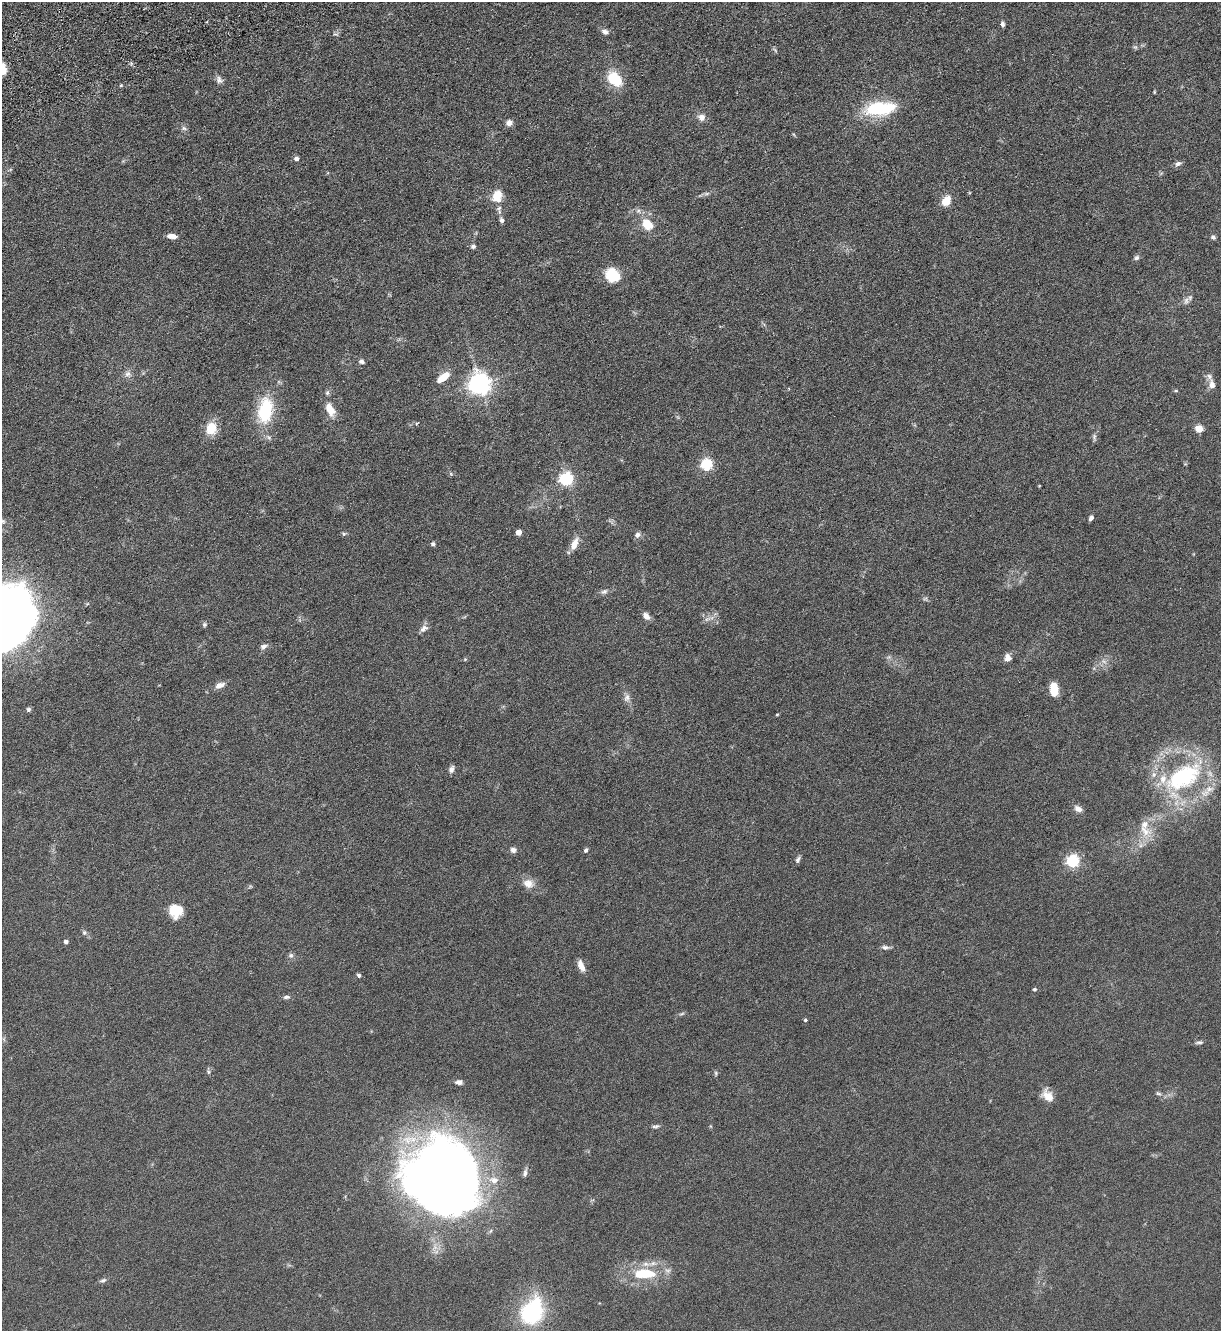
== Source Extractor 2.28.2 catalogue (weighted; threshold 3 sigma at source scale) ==
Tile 11 of 4 x 4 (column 3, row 3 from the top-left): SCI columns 2617-3835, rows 1410-2738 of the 5361 x 5481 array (HDU 1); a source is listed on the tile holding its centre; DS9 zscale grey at full resolution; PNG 1223 x 1333 px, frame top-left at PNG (2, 2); no overlay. Shown black and unused: <1% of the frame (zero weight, under 3 of 6 exposures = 3% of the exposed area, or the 3 px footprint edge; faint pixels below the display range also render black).
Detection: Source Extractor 2.28.2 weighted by HDU 2 'WHT'; one run over the whole footprint, this tile lists its part. Background 0.0665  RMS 0.0058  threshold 0.0236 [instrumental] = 3 sigma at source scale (4.09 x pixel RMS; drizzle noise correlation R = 1.36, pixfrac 0.8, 0.05/0.05 arcsec/px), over >= 5 px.
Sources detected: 110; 4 too faint to see at this stretch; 2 inside a brighter object's white glare — not listed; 9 inside a brighter listed object's ellipse — not listed separately; the other 95 listed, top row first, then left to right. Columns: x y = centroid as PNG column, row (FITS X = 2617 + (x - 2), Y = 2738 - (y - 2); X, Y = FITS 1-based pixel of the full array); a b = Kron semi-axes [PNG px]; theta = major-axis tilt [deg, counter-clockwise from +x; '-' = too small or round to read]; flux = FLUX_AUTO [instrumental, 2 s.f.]
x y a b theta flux
1002 24 7 5 -74 1.3
605 32 9 6 -23 2.1
335 34 10 3 -18 0.77
1135 47 7 5 -42 0.92
3 72 14 8 26 4.9
615 79 12 8 -44 27
219 80 11 8 -52 2.2
121 85 5 3 - 0.57
1154 92 4 3 - 0.51
879 109 30 13 6 36
702 117 9 8 - 3.3
509 123 7 6 - 3
184 128 8 5 -30 1.3
296 159 5 5 - 2.1
1178 164 9 6 23 1.7
706 193 9 4 8 1.2
497 196 14 11 74 8.8
946 201 11 8 57 7.6
502 220 7 6 - 1.5
647 224 14 11 -48 11
172 236 9 5 -6 4.6
1213 237 7 5 -39 1.2
473 246 6 5 - 1.2
1136 258 8 6 27 1.3
612 275 15 13 -35 15
1186 301 12 7 72 2.4
362 361 7 6 - 1.4
128 374 10 9 - 2.5
443 377 14 6 38 9.5
480 383 7 7 - 390
1212 384 14 8 -78 3.4
1176 390 5 3 - 0.56
327 393 7 5 89 1.1
330 409 15 8 -64 7.6
265 411 34 19 82 27
416 424 5 3 - 0.5
211 429 16 13 84 9.4
1199 429 5 5 - 13
1094 437 11 5 -89 1.3
707 464 6 5 - 60
566 479 6 6 - 100
1091 518 7 4 55 1.4
519 532 4 4 - 6
344 534 6 5 - 0.83
637 535 8 7 - 2.1
433 544 5 5 - 1.3
574 544 16 7 67 5.5
604 592 9 6 24 1.8
646 616 9 6 -46 3.2
707 619 13 5 23 2.2
204 624 6 6 - 1
5 625 52 45 -80 610
424 628 12 8 33 2.6
264 646 10 6 28 2
1007 657 9 8 - 2.8
465 659 5 4 - 0.57
220 685 13 7 21 3.2
1054 689 13 7 -84 10
627 698 12 8 85 2.6
28 709 6 5 - 1.1
777 715 4 3 - 0.48
451 769 9 6 71 1.9
1184 777 45 23 32 61
1209 789 16 9 10 5.1
1078 809 10 7 -33 2.9
1145 831 24 13 -42 9.1
1141 845 7 4 19 1.3
513 850 7 7 - 2.1
586 850 6 4 61 1.1
798 860 9 5 69 1.4
1073 861 6 5 - 80
528 883 15 12 -20 5.2
176 911 13 12 - 13
84 932 7 6 - 1.2
66 941 4 4 - 1.8
885 947 10 6 -1 1.9
291 955 7 7 - 1.3
581 966 13 6 -68 4.2
359 975 5 4 - 1.4
1035 989 4 4 - 0.93
287 997 10 5 4 1.5
682 1014 8 4 10 0.93
805 1020 4 4 - 0.76
1199 1042 11 4 7 1.2
208 1072 6 4 -89 0.9
716 1073 6 4 -72 0.71
459 1082 8 5 2 2.3
1158 1093 8 5 -17 1
1048 1096 15 10 -47 6.1
656 1126 11 4 8 1.3
525 1173 12 5 81 1.7
444 1175 66 61 62 610
644 1273 31 13 0 21
103 1280 9 5 23 1.4
532 1312 27 20 61 52
Isophote crosses this tile's border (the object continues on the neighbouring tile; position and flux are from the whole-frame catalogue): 2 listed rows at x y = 3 72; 5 625